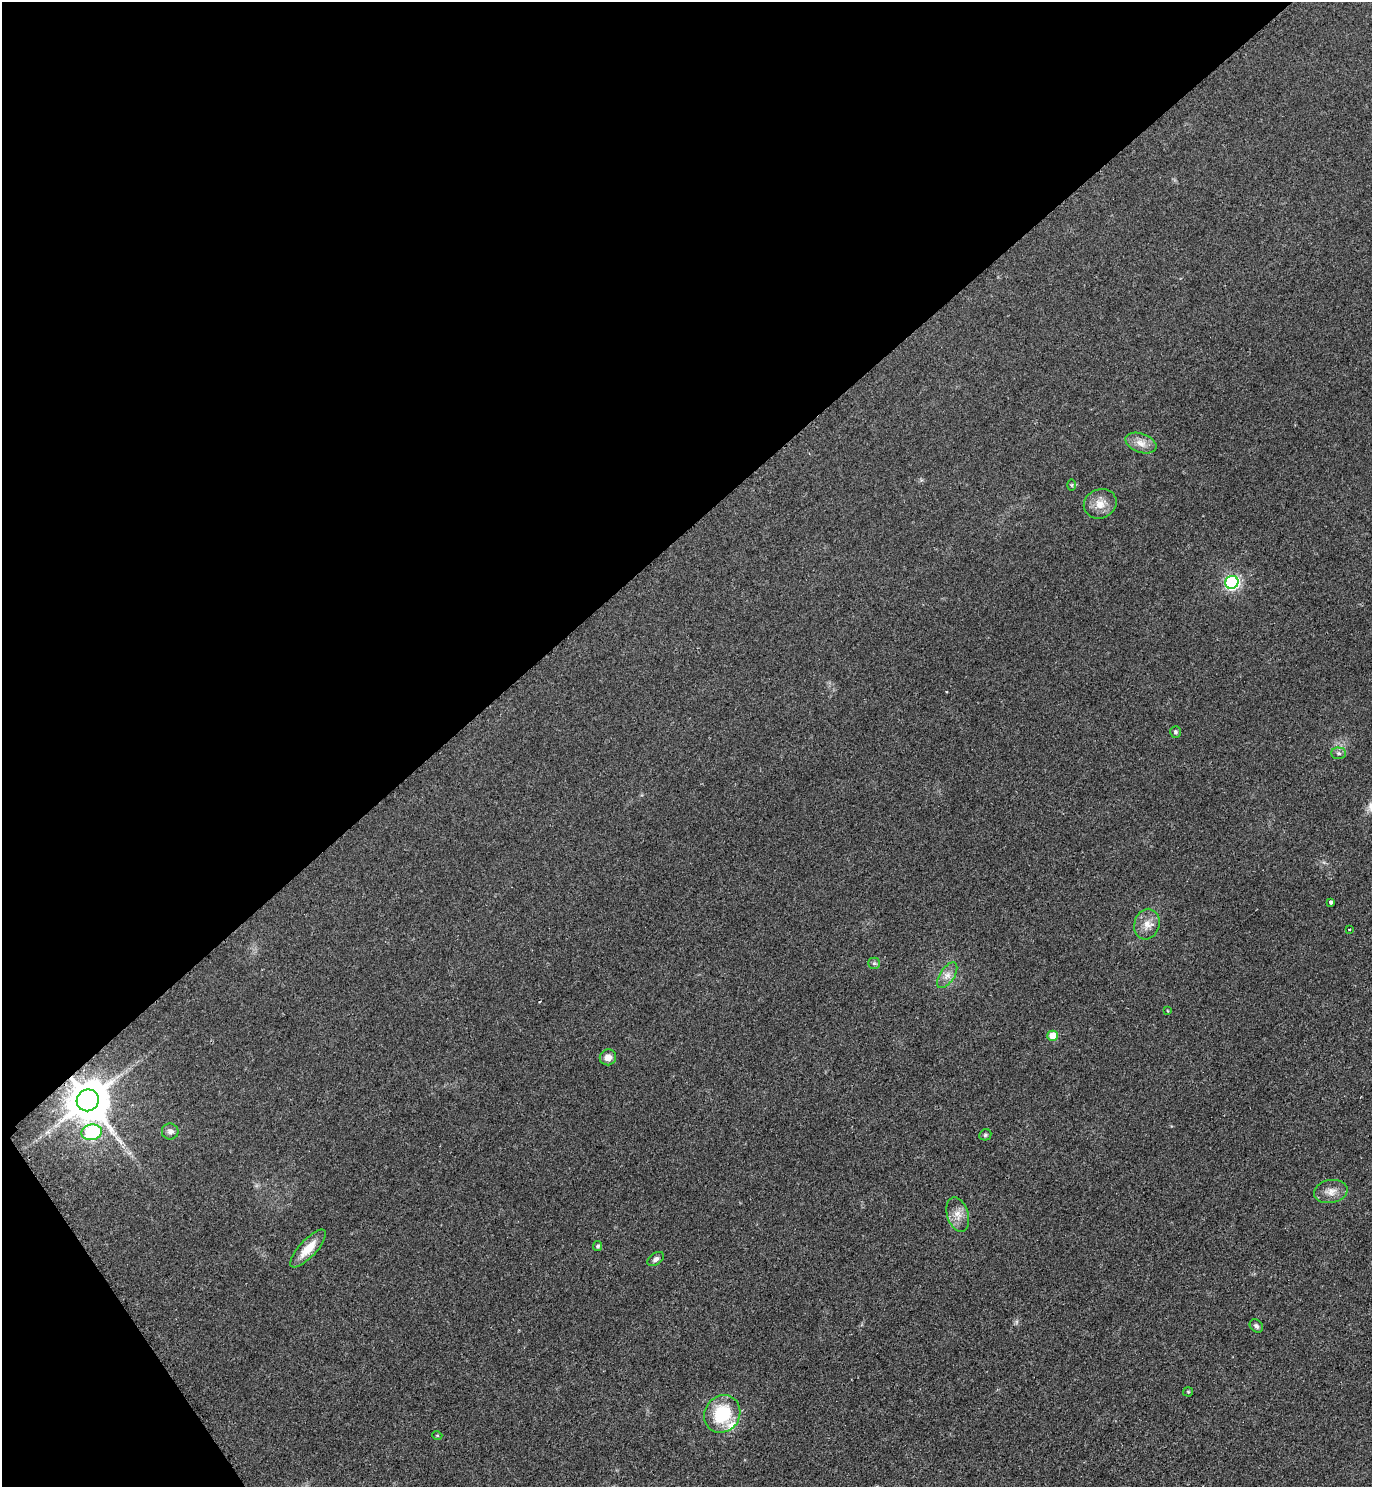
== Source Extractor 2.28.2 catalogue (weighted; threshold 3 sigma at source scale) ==
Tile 5 of 4 x 4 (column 1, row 2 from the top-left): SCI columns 313-1682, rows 2976-4460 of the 5958 x 5961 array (HDU 1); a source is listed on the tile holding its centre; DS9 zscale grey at full resolution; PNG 1374 x 1489 px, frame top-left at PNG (2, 2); each listed source drawn as its Kron ellipse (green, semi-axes under 4 px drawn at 4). Shown black and unused: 38% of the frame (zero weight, under 2 of 3 exposures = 1% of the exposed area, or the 3 px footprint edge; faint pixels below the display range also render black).
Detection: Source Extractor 2.28.2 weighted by HDU 2 'WHT'; one run over the whole footprint, this tile lists its part. Background 0.0796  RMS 0.0079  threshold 0.0355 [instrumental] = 3 sigma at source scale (4.5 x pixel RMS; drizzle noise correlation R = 1.50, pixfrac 1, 0.05/0.05 arcsec/px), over >= 5 px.
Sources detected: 29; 1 too faint to see at this stretch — neither listed nor drawn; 1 inside a brighter listed object's ellipse — not listed separately; the other 27 listed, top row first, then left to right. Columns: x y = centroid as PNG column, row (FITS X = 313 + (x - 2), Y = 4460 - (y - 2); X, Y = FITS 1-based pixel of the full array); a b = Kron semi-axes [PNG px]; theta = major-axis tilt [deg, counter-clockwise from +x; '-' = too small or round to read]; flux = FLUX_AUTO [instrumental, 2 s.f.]
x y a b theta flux
1141 443 16 9 -19 7.1
1072 485 6 4 -89 0.82
1100 504 17 14 21 10
1232 582 7 6 - 150
1175 732 6 5 - 1.4
1339 753 7 6 - 2
1331 902 3 3 - 9.4
1147 924 15 12 75 8.5
1349 929 3 2 - 0.79
874 963 6 5 - 1.6
947 975 15 7 56 5.7
1168 1011 4 2 - 0.71
1053 1036 5 5 - 14
608 1057 8 8 - 5.7
88 1100 11 11 - 3100
170 1131 8 8 - 3.7
92 1132 10 8 11 100
985 1135 6 5 - 1.3
1331 1191 17 11 10 7.3
958 1215 18 10 -73 8.2
597 1246 5 4 - 1.7
308 1248 24 8 47 14
656 1259 9 6 32 2.8
1256 1326 7 5 -45 2
1188 1392 5 5 - 0.85
722 1414 19 17 54 41
437 1435 5 3 - 0.61
Overlapping masked pixels (flux is a lower limit): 1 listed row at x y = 88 1100